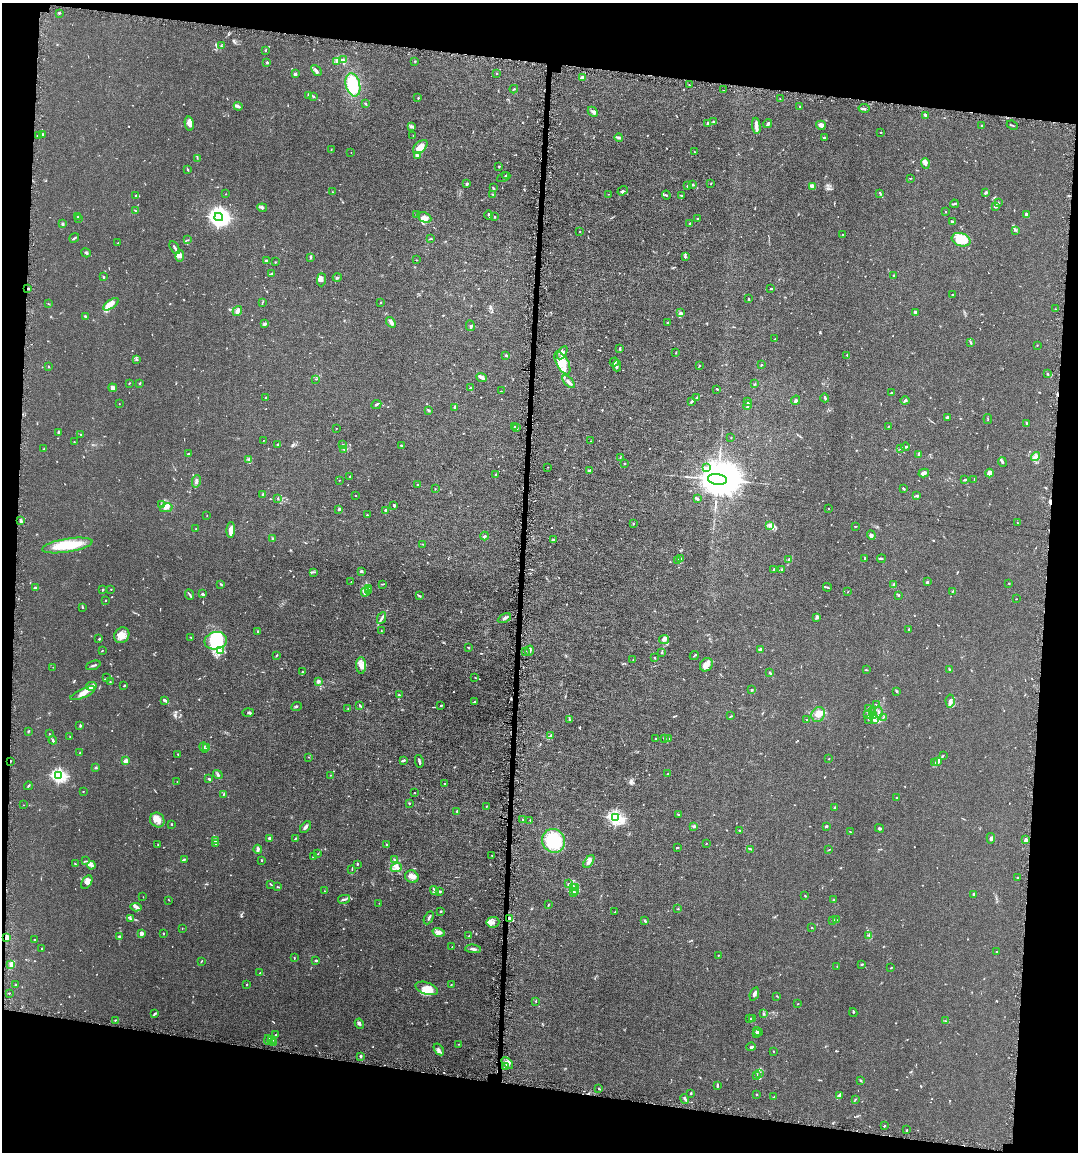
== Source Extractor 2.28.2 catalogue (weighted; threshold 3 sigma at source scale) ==
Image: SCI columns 218-4521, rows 1-4599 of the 4629 x 4599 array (HDU 1 of 3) = the unmasked area's bounding box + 8 px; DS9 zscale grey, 4 x 4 block average (1 PNG px = mean of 4 x 4 image px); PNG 1080 x 1154 px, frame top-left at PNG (2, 3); each listed source drawn as its Kron ellipse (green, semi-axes under 4 px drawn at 4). Shown black and unused: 16% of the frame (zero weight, under 4 of 8 exposures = <1% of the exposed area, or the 3 px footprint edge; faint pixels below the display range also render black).
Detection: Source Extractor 2.28.2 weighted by HDU 2 'WHT'. Background 0.0149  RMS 0.0024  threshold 0.00965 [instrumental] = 3 sigma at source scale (4.09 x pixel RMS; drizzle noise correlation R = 1.36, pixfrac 0.8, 0.05/0.05 arcsec/px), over >= 5 px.
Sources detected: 929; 8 too faint to see at this stretch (4 x 4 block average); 6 inside a brighter object's white glare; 6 cosmic-ray / hot-pixel residue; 3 long thin detections or spike segments (spike, bleed or trail) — neither listed nor drawn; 29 coinciding with a brighter row at this scale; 73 inside a brighter listed object's ellipse — not listed separately; of the other 804, all 500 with FLUX_AUTO >= 0.534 (the completeness limit of this list) listed and drawn (304 fainter detections not listed), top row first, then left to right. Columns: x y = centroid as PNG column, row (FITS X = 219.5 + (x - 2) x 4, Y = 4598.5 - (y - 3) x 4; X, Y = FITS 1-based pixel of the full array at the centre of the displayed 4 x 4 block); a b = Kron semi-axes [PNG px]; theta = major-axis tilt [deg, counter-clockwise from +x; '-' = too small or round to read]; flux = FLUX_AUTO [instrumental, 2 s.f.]
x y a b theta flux
59 13 2 2 - 1.2
221 46 2 2 - 0.77
266 51 3 2 - 0.92
343 60 2 2 - 0.8
337 61 4 2 - 2.2
415 61 2 2 - 1.2
267 62 2 2 - 2.3
316 70 6 2 -51 3.1
496 73 2 2 - 2.7
295 74 3 2 - 2.5
582 78 4 3 - 6.1
353 85 12 7 -76 44
689 85 2 2 - 1
514 89 4 2 - 1.3
724 90 2 2 - 0.89
308 95 3 2 - 2.4
313 96 3 2 - 1.2
418 98 2 2 - 1.3
780 98 2 2 - 0.57
365 103 3 2 - 1
238 106 4 2 - 4.7
800 107 2 2 - 0.81
864 108 5 2 - 2
593 112 5 2 - 3
926 115 3 2 - 2.6
713 121 3 2 - 1.2
708 123 2 2 - 2.6
189 124 7 4 -78 7.1
768 124 5 2 - 2.3
821 125 5 3 - 6.7
981 125 2 2 - 0.65
1012 125 5 2 - 0.93
411 126 4 3 - 3.8
756 126 8 3 -83 5.1
881 132 2 2 - 0.67
42 134 2 2 - 1.8
38 136 2 2 - 1.1
413 136 4 2 - 0.72
619 138 4 2 - 3.2
824 138 2 2 - 2.2
420 147 9 5 44 14
331 149 2 2 - 0.8
351 152 2 2 - 0.67
694 152 3 2 - 0.76
417 156 3 3 - 4
197 158 2 2 - 0.65
925 164 5 4 - 3.3
499 166 2 2 - 1.2
188 170 4 2 - 1
506 176 2 2 - 2.3
504 177 7 3 24 1.4
910 178 2 2 - 0.58
467 184 2 2 - 4.6
710 184 2 2 - 0.57
693 185 3 2 - 2
688 186 3 2 - 1.2
812 186 3 2 - 12
493 188 3 2 - 1.2
623 191 5 2 - 1.8
332 192 2 2 - 1.2
880 193 3 2 - 1.2
985 193 3 2 - 3.5
225 194 2 2 - 0.6
492 194 3 2 - 1
609 194 3 2 - 0.63
135 195 2 2 - 0.63
666 195 4 2 - 0.81
681 195 3 2 - 0.92
998 203 2 2 - 0.68
954 204 4 2 - 1.4
995 206 3 2 - 4.2
262 208 5 3 - 2.2
135 210 4 2 - 1.1
946 212 2 2 - 0.56
416 215 2 2 - 1.2
489 215 5 2 - 1.9
1027 215 3 3 - 3.2
78 217 2 2 - 0.67
219 217 4 3 - 910
424 217 7 4 -23 6.2
494 217 2 2 - 1.4
78 218 2 2 - 1.3
697 219 2 2 - 1.5
952 222 2 2 - 2.4
690 223 2 2 - 1.1
63 224 3 2 - 1.3
1016 230 4 2 - 1.7
580 231 2 2 - 0.59
843 235 3 2 - 0.59
74 238 5 2 - 1.4
430 239 3 2 - 0.86
188 240 2 2 - 0.55
961 240 9 6 -16 40
118 243 2 2 - 0.76
175 247 7 2 -59 2.3
86 253 5 2 - 1.8
180 256 5 3 - 7
310 257 4 2 - 1.7
685 257 3 2 - 1.4
266 260 3 2 - 1.2
416 260 2 2 - 0.57
275 262 2 2 - 0.86
271 274 2 2 - 2.3
894 275 2 2 - 0.81
103 277 3 2 - 1.4
337 277 4 2 - 1.5
321 280 6 4 88 4.3
28 288 3 2 - 0.85
771 289 3 2 - 1
952 295 2 2 - 0.57
749 299 2 2 - 1.3
262 302 4 2 - 1.1
380 303 2 2 - 0.82
48 304 3 2 - 0.62
111 304 9 3 34 12
1055 309 2 2 - 0.72
237 311 5 3 - 4.7
915 312 2 2 - 3.4
680 313 3 2 - 3.3
86 316 4 2 - 1.7
391 322 6 3 -51 4.4
668 322 3 2 - 0.96
264 324 3 2 - 1.4
470 326 5 3 - 2.5
775 339 2 2 - 0.75
970 342 4 2 - 1.4
1037 345 2 2 - 0.68
620 349 4 2 - 1.8
562 353 7 4 59 4.8
676 353 2 2 - 0.83
506 355 2 2 - 1.8
847 355 4 2 - 1.1
137 359 2 2 - 0.72
614 362 4 2 - 2.1
562 363 13 6 -62 17
761 365 2 2 - 0.82
617 366 5 2 - 2.3
699 366 3 2 - 0.75
48 367 2 2 - 0.53
1047 374 3 2 - 1.6
482 378 5 4 - 3.4
316 379 2 2 - 0.72
568 382 8 2 -47 6.6
129 383 2 2 - 0.76
140 384 3 2 - 0.85
755 384 3 2 - 0.89
470 387 3 2 - 0.97
113 388 4 4 - 3.3
717 389 3 2 - 0.96
501 391 2 2 - 0.63
891 393 2 2 - 0.7
265 398 2 2 - 2.3
697 398 3 2 - 1.1
825 398 4 2 - 1.9
796 400 5 3 - 2
905 400 4 2 - 1.9
692 401 2 2 - 0.72
748 401 2 2 - 0.56
119 404 2 2 - 0.71
376 404 5 2 - 2.9
747 406 4 2 - 2.9
455 407 3 3 - 1.9
429 410 2 2 - 1.6
948 417 3 2 - 1.8
988 419 5 2 - 0.76
1026 423 2 2 - 1
888 426 3 2 - 0.87
514 427 2 2 - 0.68
336 428 2 2 - 0.63
516 428 4 2 - 1.4
58 432 3 2 - 1.3
81 434 2 2 - 0.55
731 438 2 2 - 0.69
263 441 3 2 - 0.55
591 441 2 2 - 0.79
74 442 2 2 - 0.62
277 444 4 2 - 1.1
343 445 3 2 - 1.3
401 445 2 2 - 1.1
906 447 4 2 - 2.1
901 448 4 2 - 1.5
44 449 3 2 - 1.1
344 449 2 2 - 1.2
188 454 3 2 - 1.6
919 455 4 2 - 3.5
1036 457 5 4 - 4
620 458 4 2 - 0.78
248 459 2 2 - 0.56
1002 462 5 2 - 2.2
624 464 2 2 - 1.5
547 467 2 2 - 0.56
706 468 3 2 - 1.3
589 471 3 2 - 4.1
924 473 5 3 - 3.7
989 473 4 3 - 6.3
496 474 3 2 - 1
350 477 3 2 - 2.2
718 479 10 5 -7 10000
974 479 2 2 - 0.54
339 480 2 2 - 0.57
964 480 3 2 - 1.2
196 481 6 2 78 3
417 484 2 2 - 0.77
903 488 4 2 - 1.2
435 489 2 2 - 0.58
263 495 2 2 - 4.9
355 495 2 2 - 0.6
917 496 4 2 - 1.8
278 498 2 2 - 0.69
697 499 3 2 - 1.7
162 505 3 2 - 1.6
394 505 3 2 - 2
166 508 6 3 12 4.1
828 508 2 2 - 0.61
339 509 4 2 - 2.1
385 510 3 3 - 1.4
367 515 2 2 - 0.89
207 516 2 2 - 0.57
21 521 3 2 - 3.9
1017 523 3 2 - 0.54
633 524 3 2 - 0.92
769 525 2 2 - 0.85
855 526 2 2 - 1.1
196 529 2 2 - 1.1
231 530 8 3 88 13
871 535 5 3 - 2.3
485 536 4 2 - 1.5
272 539 3 2 - 1.1
553 540 4 2 - 1.7
422 544 2 2 - 0.54
67 545 25 7 9 41
680 558 3 2 - 1.5
865 558 3 2 - 1.4
789 559 3 2 - 2
881 559 4 2 - 1.6
678 560 4 2 - 1.4
773 569 3 2 - 1.1
782 569 3 2 - 0.93
361 571 2 2 - 4
314 572 2 2 - 0.75
351 582 2 2 - 0.56
927 582 4 2 - 1.4
1009 583 2 2 - 1.3
221 584 3 2 - 1.5
382 584 3 2 - 1
894 585 2 2 - 9.7
827 587 5 2 - 1.2
36 588 4 2 - 3
368 588 2 2 - 0.71
111 589 2 2 - 0.68
102 590 2 2 - 0.95
369 591 3 2 - 0.66
952 591 4 2 - 1.2
365 592 4 2 - 2
848 592 3 2 - 0.54
189 594 5 2 - 1.3
202 594 3 2 - 1.9
899 595 2 2 - 1
420 596 4 2 - 1.6
1016 599 2 2 - 0.59
106 601 3 2 - 0.76
82 608 2 2 - 0.93
817 617 4 3 - 2.8
382 618 6 2 63 3.2
504 618 7 2 29 3.5
909 629 2 2 - 1.2
381 631 2 2 - 0.53
258 632 4 2 - 1.5
122 635 8 7 - 10
191 637 3 2 - 0.92
99 639 2 2 - 2.5
664 640 5 4 - 3.9
216 641 11 8 10 36
469 647 2 2 - 0.63
760 649 2 2 - 7.9
102 651 2 2 - 0.86
220 651 4 3 - 2.8
525 651 2 2 - 0.88
529 651 5 3 - 2.3
662 652 3 2 - 0.92
277 655 2 2 - 1.1
694 655 5 2 - 1.3
654 658 2 2 - 0.78
633 660 2 2 - 0.77
93 665 7 2 20 2.4
361 665 8 5 -89 7.9
706 665 7 6 - 9.7
53 667 2 2 - 0.62
866 670 3 2 - 1.2
949 670 3 2 - 0.98
302 672 3 2 - 1.2
770 673 3 2 - 1.4
475 677 2 2 - 0.71
107 678 2 2 - 0.62
318 681 2 2 - 21
110 682 2 2 - 1.3
91 686 5 3 - 3.6
124 686 3 2 - 0.86
751 689 2 2 - 0.64
897 691 3 2 - 0.99
83 693 13 4 24 9.5
399 695 3 2 - 0.89
164 700 3 2 - 3.7
950 701 6 4 -86 4.9
475 702 2 2 - 2.2
876 704 3 2 - 0.68
360 705 4 2 - 1.4
441 705 2 2 - 2
296 707 5 2 - 1.8
348 708 2 2 - 0.78
868 708 3 2 - 1.2
248 712 5 2 - 1.7
873 712 2 2 - 0.57
879 712 5 2 - 2.2
818 714 7 6 - 8.6
867 715 2 2 - 0.66
874 715 3 2 - 0.89
731 716 4 2 - 0.77
883 718 2 2 - 0.58
869 719 2 2 - 0.56
569 720 3 2 - 0.83
807 720 2 2 - 0.55
874 720 4 3 - 2.6
80 725 3 2 - 1.2
28 731 3 2 - 1.2
50 734 3 2 - 0.83
550 736 4 2 - 1.8
70 737 2 2 - 0.84
656 739 2 2 - 0.73
665 739 3 2 - 1.3
669 739 3 2 - 0.66
53 740 4 2 - 1.9
204 747 5 2 - 1.7
206 747 2 2 - 2.8
80 753 2 2 - 1.1
178 754 2 2 - 0.79
943 755 2 2 - 0.66
309 757 2 2 - 0.63
829 759 2 2 - 0.6
403 760 4 2 - 2.6
10 761 3 2 - 1.4
126 761 2 2 - 31
419 761 6 2 -79 2.5
937 762 4 3 - 3.2
935 763 2 2 - 0.81
96 768 3 2 - 1.2
218 774 5 2 - 2
668 774 2 2 - 2.7
59 775 3 2 - 260
330 775 2 2 - 0.63
209 779 3 2 - 2.2
177 782 2 2 - 0.64
445 784 2 2 - 0.78
28 786 4 2 - 1.4
83 791 2 2 - 0.86
414 793 2 2 - 0.6
223 794 3 2 - 0.69
897 797 3 2 - 0.75
409 803 2 2 - 0.84
23 805 2 2 - 0.57
486 806 2 2 - 0.68
835 807 3 2 - 1.1
457 811 4 2 - 1.6
678 814 2 2 - 0.7
616 817 3 2 - 290
523 819 2 2 - 0.67
157 820 8 7 - 9.7
530 820 2 2 - 0.66
172 824 2 2 - 1.7
694 826 3 3 - 1.6
826 826 3 2 - 1.8
305 827 7 3 48 3.4
879 828 5 2 - 1.6
740 831 4 2 - 1
850 832 2 2 - 0.54
269 838 3 3 - 2.2
295 838 3 2 - 0.92
991 838 5 4 - 3.1
1026 840 2 2 - 13
215 841 2 2 - 3.6
553 841 12 11 - 78
216 844 3 2 - 1.3
706 844 2 2 - 0.7
158 845 2 2 - 0.56
386 845 2 2 - 0.73
677 848 4 2 - 0.97
258 849 4 3 - 3.6
751 849 4 2 - 1.4
829 850 3 2 - 0.79
318 854 2 2 - 0.66
492 855 2 2 - 0.54
313 857 2 2 - 0.62
185 859 3 2 - 0.85
261 860 3 2 - 0.71
394 860 4 2 - 1.5
86 861 3 2 - 0.71
589 861 7 3 55 5.1
75 864 3 2 - 1.1
357 864 3 2 - 1.1
91 865 4 3 - 2.6
396 868 6 3 23 3.7
352 869 4 2 - 0.6
412 877 7 6 - 7.5
1017 878 2 2 - 2.2
87 882 7 4 57 5.5
569 884 3 2 - 1
271 885 3 2 - 0.81
277 887 2 2 - 0.8
576 887 4 2 - 1.1
573 888 3 2 - 1.6
324 891 2 2 - 0.62
434 891 4 2 - 1.5
439 891 4 2 - 2.2
576 892 3 2 - 1.2
573 893 2 2 - 0.78
974 894 2 2 - 6.9
805 896 2 2 - 0.61
143 897 2 2 - 0.56
344 899 6 2 12 2.9
169 900 2 2 - 0.79
834 900 3 2 - 0.83
379 903 2 2 - 0.83
548 905 3 2 - 0.77
136 907 6 4 -5 3.5
678 909 2 2 - 0.83
441 911 2 2 - 0.96
614 912 3 2 - 0.54
429 918 7 2 62 2.7
509 918 4 2 - 5.3
130 919 2 2 - 0.93
833 920 3 2 - 0.81
836 920 3 2 - 1.4
645 921 3 2 - 1.8
493 922 6 5 - 4.6
182 928 2 2 - 0.59
812 928 2 2 - 0.87
439 932 6 3 -16 7.5
141 933 4 3 - 4.1
163 933 2 2 - 1.1
119 936 4 3 - 1.8
469 936 2 2 - 1.1
869 936 3 2 - 0.82
7 937 2 2 - 43
34 940 2 2 - 0.65
452 947 2 2 - 0.71
42 949 2 2 - 1
473 949 8 2 -4 3.9
997 951 2 2 - 1.2
718 955 2 2 - 0.89
294 958 3 2 - 0.57
201 961 3 2 - 0.71
316 961 3 2 - 1.4
11 964 3 3 - 2.4
862 964 3 2 - 1.2
837 966 2 2 - 0.65
891 968 2 2 - 0.91
260 973 2 2 - 0.88
247 984 2 2 - 2.3
16 985 2 2 - 1.1
451 985 2 2 - 0.54
427 988 12 6 -19 18
9 993 2 2 - 0.59
754 994 7 3 71 3.3
777 996 3 2 - 0.76
536 1001 3 2 - 0.74
798 1004 2 2 - 0.58
763 1013 3 2 - 1.3
853 1013 4 2 - 0.9
155 1014 4 2 - 2.7
753 1018 2 2 - 0.95
750 1019 3 2 - 0.71
115 1020 2 2 - 0.78
945 1021 2 2 - 0.62
359 1024 5 2 - 2.5
758 1031 5 2 - 1.8
757 1033 3 2 - 4.3
276 1034 2 2 - 0.6
268 1040 5 3 - 2.8
272 1041 4 3 - 3.2
274 1042 4 3 - 2.9
459 1044 2 2 - 0.94
751 1047 5 3 - 2.5
439 1049 6 2 -56 2.8
773 1051 2 2 - 0.68
361 1056 3 2 - 2.3
507 1063 7 4 -45 5.8
505 1067 3 2 - 2.1
760 1073 2 2 - 1
757 1075 3 2 - 0.82
860 1080 2 2 - 1.5
717 1085 3 2 - 1.8
599 1089 3 2 - 0.9
691 1093 2 2 - 2.2
756 1094 2 2 - 0.88
839 1095 4 3 - 1.9
774 1097 2 2 - 0.68
685 1099 5 2 - 1.9
855 1099 2 2 - 0.63
885 1125 2 2 - 0.95
907 1130 3 2 - 1
Overlapping masked pixels (flux is a lower limit): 4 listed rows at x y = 28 288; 10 761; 509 918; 7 937
Diffuse or blended objects may show on this block-average render without a row.